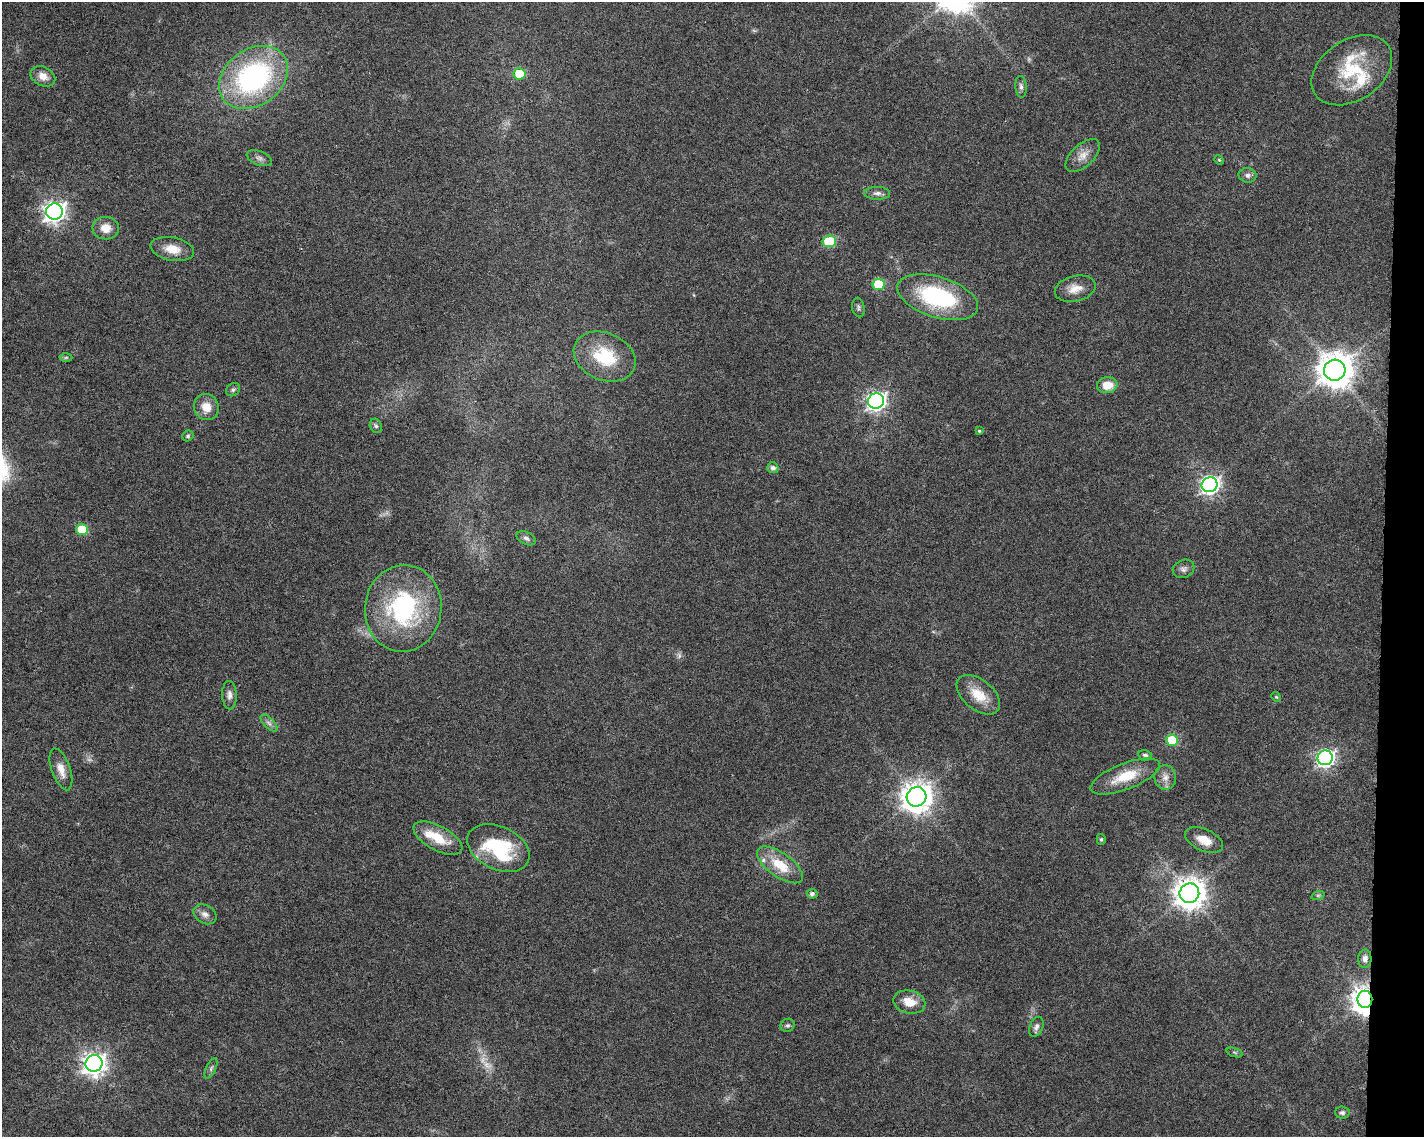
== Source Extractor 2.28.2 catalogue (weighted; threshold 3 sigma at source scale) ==
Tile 6 of 3 x 4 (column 3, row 2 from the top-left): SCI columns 3077-4498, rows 2281-3415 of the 4786 x 4554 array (HDU 1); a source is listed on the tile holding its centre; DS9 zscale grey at full resolution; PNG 1426 x 1139 px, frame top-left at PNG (2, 2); each listed source drawn as its Kron ellipse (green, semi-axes under 4 px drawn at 4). Shown black and unused: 3% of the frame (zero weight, under 6 of 12 exposures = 1% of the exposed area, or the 3 px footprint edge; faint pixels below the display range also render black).
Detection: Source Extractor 2.28.2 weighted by HDU 2 'WHT'; one run over the whole footprint, this tile lists its part. Background 0.0301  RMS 0.002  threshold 0.00818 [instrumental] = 3 sigma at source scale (4.09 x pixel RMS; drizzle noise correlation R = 1.36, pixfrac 0.8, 0.0396/0.0396 arcsec/px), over >= 5 px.
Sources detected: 71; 4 too faint to see at this stretch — neither listed nor drawn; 4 inside a brighter listed object's ellipse — not listed separately; the other 63 listed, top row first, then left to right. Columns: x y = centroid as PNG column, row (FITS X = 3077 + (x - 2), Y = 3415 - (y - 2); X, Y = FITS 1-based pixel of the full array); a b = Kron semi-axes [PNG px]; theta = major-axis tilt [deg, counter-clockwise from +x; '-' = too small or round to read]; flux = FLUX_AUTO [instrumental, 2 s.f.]
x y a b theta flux
1352 70 44 30 34 11
520 74 6 5 - 7.8
43 76 13 9 -26 1.8
253 77 37 28 35 36
1021 87 11 5 -85 0.63
1083 155 21 11 43 2
259 158 13 7 -21 0.77
1219 160 5 4 - 0.2
1248 175 9 7 -10 0.73
877 193 13 6 -1 0.8
54 212 8 8 - 100
106 228 13 11 -5 2.3
829 241 7 6 - 11
172 249 22 11 -11 2.9
878 284 6 6 - 9.9
1075 289 21 12 14 2.4
938 297 42 20 -17 21
858 308 10 6 -81 0.47
66 357 6 4 1 0.26
605 357 32 23 -23 9.5
1335 370 11 10 - 400
1107 385 10 8 8 2.7
233 390 7 6 - 0.45
876 401 8 7 - 75
206 407 13 12 - 2.5
376 426 7 6 - 0.42
979 431 4 4 - 0.22
188 436 6 5 - 0.31
773 468 5 5 - 0.73
1209 485 8 7 - 71
82 529 6 6 - 8.5
526 538 10 6 -28 0.57
1183 569 11 9 25 0.79
403 608 43 38 84 25
229 695 14 7 -88 1
978 695 25 15 -39 4.2
1276 697 5 4 - 0.25
269 723 11 5 -45 0.66
1172 740 6 6 - 10
1145 755 7 5 -14 0.47
1325 758 7 7 - 61
61 769 22 9 -71 2.2
1125 776 37 13 21 5.6
1165 777 12 10 -83 1.4
916 797 10 9 - 270
438 838 27 12 -28 4.7
1101 839 5 4 - 0.28
1204 840 20 11 -24 2.7
498 848 33 21 -25 13
780 865 27 12 -35 5
1189 893 10 9 - 290
812 894 5 5 - 0.56
1318 895 7 4 18 0.31
205 914 12 9 -30 1.1
1365 959 9 6 89 1
1365 999 8 7 - 210
909 1002 16 11 -12 3
788 1025 7 6 - 0.46
1036 1027 10 6 68 0.63
1234 1052 8 3 -19 0.3
94 1063 8 8 - 140
211 1068 11 5 65 0.48
1342 1113 7 6 - 0.5
Overlapping masked pixels (flux is a lower limit): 1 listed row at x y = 1365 999